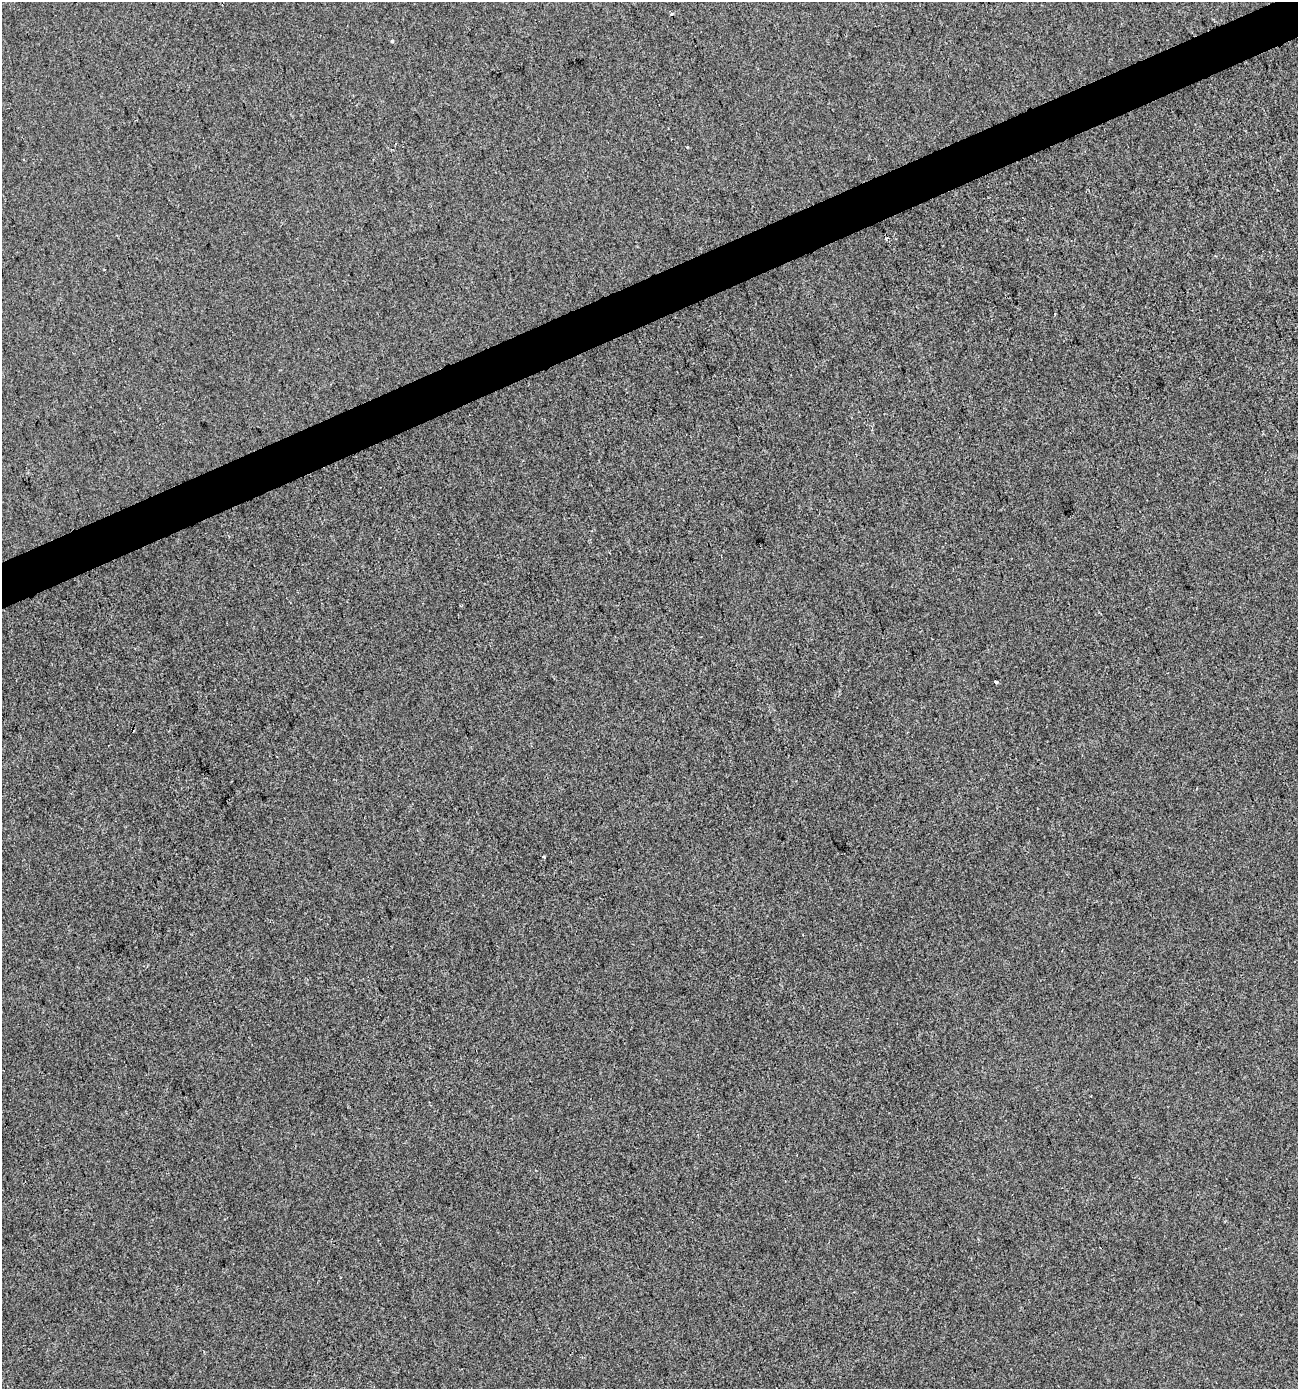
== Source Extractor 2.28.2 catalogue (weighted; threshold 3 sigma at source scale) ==
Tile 10 of 4 x 4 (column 2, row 3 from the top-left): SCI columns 1375-2670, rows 1389-2775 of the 5395 x 5549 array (HDU 1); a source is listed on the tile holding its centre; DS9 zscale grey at full resolution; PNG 1300 x 1391 px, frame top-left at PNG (2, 2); no overlay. Shown black and unused: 3% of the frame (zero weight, under 2 of 3 exposures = <1% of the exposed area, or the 3 px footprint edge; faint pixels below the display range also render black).
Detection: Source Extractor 2.28.2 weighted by HDU 2 'WHT'; one run over the whole footprint, this tile lists its part. Background 1.49e-05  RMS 0.0056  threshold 0.0254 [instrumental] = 3 sigma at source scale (4.5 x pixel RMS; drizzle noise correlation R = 1.50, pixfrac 1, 0.0396/0.0396 arcsec/px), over >= 5 px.
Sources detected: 6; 1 cosmic-ray / hot-pixel residue — not listed; the other 5 listed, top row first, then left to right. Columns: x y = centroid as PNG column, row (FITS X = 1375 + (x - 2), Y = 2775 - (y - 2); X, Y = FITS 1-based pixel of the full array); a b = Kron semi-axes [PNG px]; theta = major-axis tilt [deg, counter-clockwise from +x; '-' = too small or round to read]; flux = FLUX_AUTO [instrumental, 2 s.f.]
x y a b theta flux
672 14 3 3 - 3.9
392 41 3 3 - 1.2
460 606 3 2 - 0.73
996 682 4 3 - 1.3
543 857 4 2 - 0.8